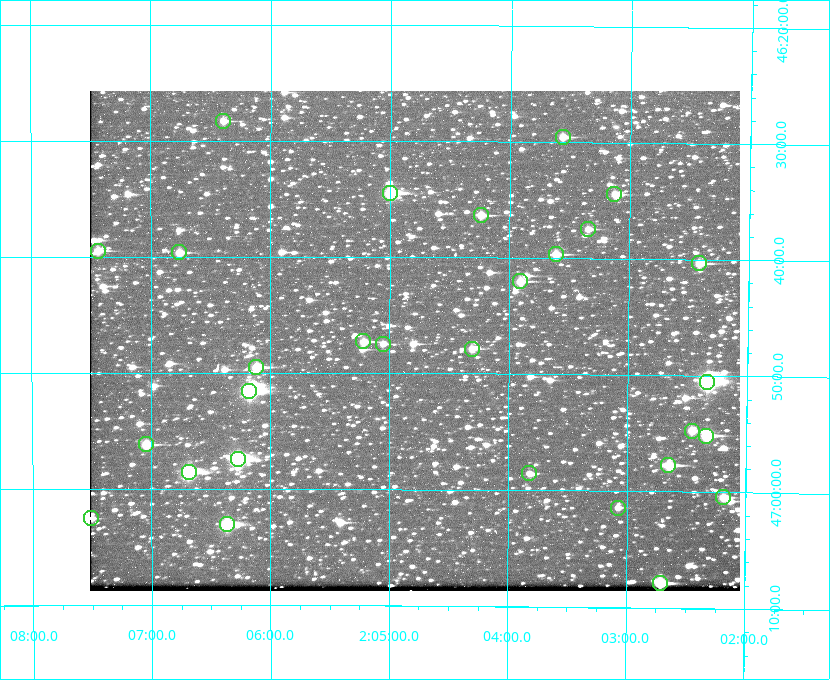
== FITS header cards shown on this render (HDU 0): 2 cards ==
NAXIS1  =                  650 / Width of table row in bytes
NAXIS2  =                  500 / Number of rows in table

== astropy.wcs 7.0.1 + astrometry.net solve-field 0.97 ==
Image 650 x 500 px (HDU 0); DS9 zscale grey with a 90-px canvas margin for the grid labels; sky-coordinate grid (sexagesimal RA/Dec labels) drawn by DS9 from the SOLVED WCS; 29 Tycho-2 reference stars matched to detected sources circled (green)
Header WCS: none
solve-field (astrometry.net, Tycho-2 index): SOLVED blind (the file carries no WCS)
Solved WCS: RA---TAN-SIP/DEC--TAN-SIP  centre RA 02:04:47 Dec +46:47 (31.20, +46.79 deg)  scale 5.16 arcsec/px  FOV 55.9' x 43.1'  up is +180 deg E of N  parity flipped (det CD > 0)
(file carries no celestial WCS; the grid is the blind solution)
Tycho-2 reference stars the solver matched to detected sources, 29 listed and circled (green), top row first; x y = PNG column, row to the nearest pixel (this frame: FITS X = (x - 90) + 1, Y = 500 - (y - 91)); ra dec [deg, ICRS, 3 dp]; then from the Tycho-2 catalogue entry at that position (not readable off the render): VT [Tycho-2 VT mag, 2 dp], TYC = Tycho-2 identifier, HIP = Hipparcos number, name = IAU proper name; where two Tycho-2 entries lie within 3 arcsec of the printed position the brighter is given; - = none
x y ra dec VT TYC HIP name
223 121 31.598 +46.472 10.81 3281-451-1 - -
563 137 30.892 +46.493 10.70 3280-490-1 - -
390 193 31.250 +46.575 8.43 3281-919-1 - -
614 194 30.782 +46.574 10.16 3280-645-1 - -
481 215 31.061 +46.606 9.99 3281-582-1 - -
588 229 30.837 +46.625 10.69 3280-1254-1 - -
98 251 31.860 +46.658 10.03 3281-318-1 - -
179 252 31.690 +46.661 10.70 3281-375-1 - -
556 254 30.904 +46.661 9.60 3280-781-1 - -
699 263 30.604 +46.672 9.47 3280-908-1 - -
520 281 30.978 +46.700 9.85 3281-909-1 - -
363 341 31.305 +46.788 10.64 3281-663-1 - -
383 344 31.264 +46.791 10.76 3281-86-1 - -
472 349 31.078 +46.798 10.61 3281-114-1 - -
256 367 31.529 +46.825 9.32 3281-34-1 - -
707 382 30.583 +46.843 7.07 3280-746-1 9508 -
249 391 31.543 +46.860 7.50 3281-160-1 9805 -
692 431 30.615 +46.912 10.08 3284-203-1 - -
706 436 30.584 +46.919 9.47 3284-629-1 - -
146 444 31.760 +46.936 9.76 3285-99-1 - -
238 459 31.569 +46.957 8.53 3285-177-1 9816 -
668 465 30.663 +46.962 9.31 3284-347-1 - -
189 472 31.671 +46.975 8.89 3285-43-1 - -
529 473 30.956 +46.975 11.27 3285-185-1 - -
723 497 30.548 +47.007 10.42 3284-727-1 - -
618 508 30.769 +47.024 11.20 3284-681-1 - -
91 518 31.877 +47.041 10.99 3285-51-1 - -
227 524 31.591 +47.051 8.70 3285-1195-1 - -
660 583 30.679 +47.131 10.02 3284-307-1 - -